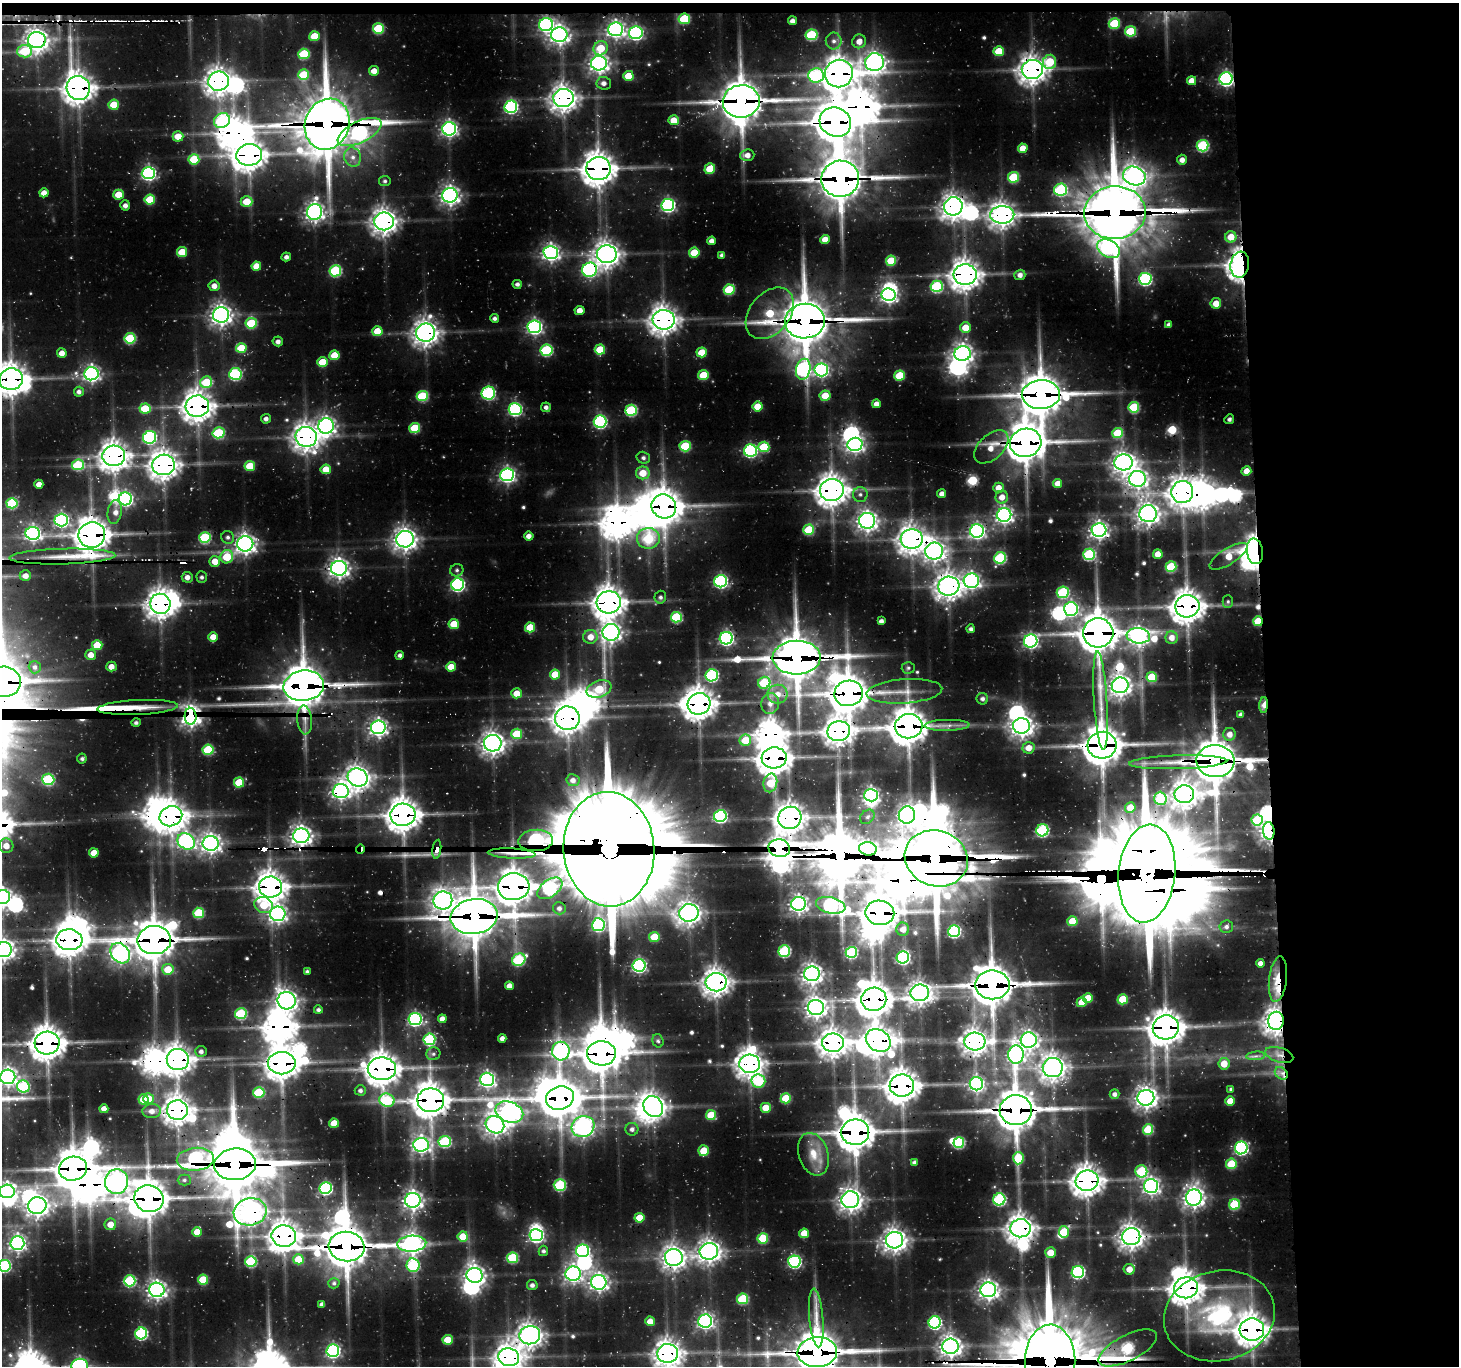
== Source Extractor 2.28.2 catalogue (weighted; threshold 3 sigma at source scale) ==
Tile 3 of 3 x 3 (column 3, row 1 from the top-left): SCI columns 2917-4373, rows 2863-4226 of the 4373 x 4350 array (HDU 1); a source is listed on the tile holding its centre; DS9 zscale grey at full resolution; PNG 1461 x 1368 px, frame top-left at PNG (2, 3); each listed source drawn as its Kron ellipse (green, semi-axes under 4 px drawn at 4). Shown black and unused: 15% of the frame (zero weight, under 3 of 5 exposures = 3% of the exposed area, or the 3 px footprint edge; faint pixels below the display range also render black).
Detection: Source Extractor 2.28.2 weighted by HDU 2 'WHT'; one run over the whole footprint, this tile lists its part. Background 0.171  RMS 0.019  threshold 0.0871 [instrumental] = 3 sigma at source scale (4.5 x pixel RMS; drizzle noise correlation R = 1.50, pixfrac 1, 0.05/0.05 arcsec/px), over >= 5 px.
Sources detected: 619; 7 too faint to see at this stretch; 71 inside a brighter object's white glare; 15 cosmic-ray / hot-pixel residue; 2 long thin detections or spike segments (spike, bleed or trail) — neither listed nor drawn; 4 inside a brighter listed object's ellipse — not listed separately; of the other 520, all 500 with FLUX_AUTO >= 4.18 (the completeness limit of this list) listed and drawn (20 fainter detections not listed), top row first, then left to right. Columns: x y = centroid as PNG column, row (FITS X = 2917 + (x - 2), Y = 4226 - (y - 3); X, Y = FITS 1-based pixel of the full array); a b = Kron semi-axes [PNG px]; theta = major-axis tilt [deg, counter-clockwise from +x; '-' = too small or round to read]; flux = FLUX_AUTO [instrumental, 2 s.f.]
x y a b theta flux
684 19 6 5 - 92
793 21 4 4 - 8.6
1114 23 6 5 - 84
546 25 7 6 - 470
378 28 5 5 - 110
615 29 7 7 - 830
1131 31 5 5 - 92
636 33 7 6 - 450
559 35 8 7 - 980
811 35 6 5 - 140
314 36 5 5 - 50
37 40 9 8 - 1400
834 41 8 8 - 10
859 41 7 6 - 18
601 48 7 6 - 50
25 51 7 6 - 80
999 51 5 5 - 51
304 54 5 5 - 100
874 62 9 9 - 1100
1050 62 7 6 - 79
599 63 8 7 - 1000
1032 69 10 9 - 2100
374 71 5 5 - 16
839 74 14 13 - 2900
304 75 5 5 - 83
816 75 8 7 - 230
628 76 5 5 - 42
1226 79 6 6 - 580
219 81 10 9 - 1800
1192 81 4 4 - 18
604 83 7 6 - 10
78 88 12 11 - 2300
563 98 10 9 - 1800
741 101 18 16 7 4600
114 105 5 5 - 43
511 107 6 6 - 360
674 120 5 5 - 31
222 121 8 7 - 190
835 122 16 14 -25 3900
327 124 26 22 70 6900
449 129 7 6 - 660
359 132 24 10 26 500
178 136 5 5 - 30
1202 146 6 6 - 210
1023 148 5 4 - 29
249 155 13 10 8 2600
747 155 7 5 4 14
353 157 10 8 -73 15
194 159 5 5 - 67
1182 160 5 5 - 13
598 169 12 11 - 2800
710 169 5 5 - 56
148 173 6 6 - 500
1134 176 11 9 -19 1200
1014 177 5 5 - 100
840 179 19 18 - 5200
385 181 6 5 - 4.4
1061 190 6 6 - 210
44 193 4 4 - 18
118 195 5 5 - 43
450 195 7 7 - 980
150 200 5 5 - 68
246 202 6 5 - 45
125 205 5 5 - 8.2
668 205 6 6 - 440
953 206 9 9 - 1500
315 212 8 7 - 920
1115 213 31 26 4 8400
1002 215 12 8 1 1700
384 221 10 9 - 1700
1231 237 5 5 - 35
825 239 5 4 - 27
712 241 4 4 - 11
1108 249 12 8 -29 210
182 252 5 5 - 57
551 252 7 6 - 800
694 253 5 5 - 57
607 254 10 9 - 1700
722 255 4 4 - 6.7
286 257 5 4 - 7.1
891 261 5 5 - 67
1240 265 13 9 81 1300
256 266 5 4 - 27
589 270 7 7 - 410
335 271 6 5 - 180
965 275 11 10 - 2400
1020 275 5 5 - 9.8
1145 279 6 6 - 310
517 284 4 4 - 6
214 286 5 5 - 15
937 286 6 6 - 180
729 290 5 5 - 100
889 295 7 6 - 720
1216 303 5 5 - 24
580 310 5 4 - 17
770 313 29 20 50 120
221 315 8 7 - 1200
495 318 4 4 - 6.6
664 320 11 10 - 2200
805 321 20 17 6 5800
251 323 5 5 - 110
1169 325 4 4 - 8
534 327 7 6 - 560
965 328 5 5 - 32
377 331 5 5 - 40
426 333 9 9 - 1700
130 338 5 5 - 130
278 341 5 5 - 6.9
241 348 5 5 - 61
547 350 6 5 - 180
600 350 5 5 - 63
702 352 5 5 - 43
62 353 5 5 - 15
963 353 8 7 - 1100
334 355 5 5 - 45
322 362 5 5 - 48
803 369 10 7 79 380
821 370 6 6 - 460
91 374 7 6 - 730
235 374 6 6 - 220
703 375 5 5 - 68
900 375 5 5 - 75
11 379 12 11 - 2700
206 382 6 5 - 90
79 392 5 5 - 7.5
488 393 7 6 - 270
1041 395 19 14 2 4700
422 396 5 5 - 120
825 396 5 5 - 35
876 404 4 4 - 12
197 406 12 10 5 2500
758 406 5 5 - 42
546 407 5 5 - 7.9
1134 407 5 5 - 120
145 409 5 5 - 65
515 409 6 6 - 340
631 410 5 5 - 180
266 419 5 4 - 8.3
1229 419 5 4 - 5
600 422 6 6 - 340
326 426 8 8 - 900
415 428 5 5 - 87
219 433 6 5 - 150
1118 433 5 5 - 78
150 437 6 6 - 330
306 437 11 10 - 1900
1026 443 16 14 12 4100
855 444 7 6 - 740
685 446 5 5 - 100
764 447 5 5 - 79
991 447 20 12 43 36
750 451 6 6 - 350
114 456 11 10 - 2300
643 458 7 6 - 6.2
1123 462 9 8 - 1400
78 465 6 5 - 120
164 465 11 10 - 2100
250 466 5 5 - 56
326 469 5 5 - 32
1246 471 5 5 - 21
643 473 7 6 - 37
507 475 7 6 - 640
1138 479 8 8 - 1100
1058 483 4 4 - 18
39 484 4 4 - 12
998 488 5 5 - 21
832 490 12 11 - 2500
1182 492 11 11 - 2100
860 494 7 7 - 8.6
942 494 4 4 - 11
1002 497 6 6 - 17
125 499 6 6 - 470
12 503 5 5 - 140
664 506 12 11 - 3200
115 512 12 7 80 13
1148 514 9 8 - 1400
1004 515 7 7 - 820
61 520 7 6 - 480
867 521 8 7 - 1000
809 530 5 5 - 95
1099 530 7 7 - 890
977 531 7 6 - 590
33 533 7 6 - 670
92 535 13 12 - 3100
529 536 4 4 - 12
228 537 6 6 - 6.7
205 538 5 5 - 150
648 538 11 10 - 120
405 539 9 8 - 1400
912 539 11 10 - 2100
245 544 8 7 - 1000
934 551 9 8 - 1100
1255 551 13 8 -81 1000
1089 554 6 5 - 190
1158 554 5 4 - 20
1229 556 22 8 31 43
62 557 53 8 2 61
227 557 6 6 - 67
1000 558 6 5 - 170
215 561 5 5 - 27
1171 567 5 5 - 110
339 568 8 7 - 1100
457 570 7 6 - 5.6
25 576 6 5 - 15
187 577 5 5 - 11
202 577 5 5 - 4.4
720 581 6 6 - 390
971 581 7 7 - 720
458 585 6 6 - 410
949 586 10 9 - 1900
1063 592 6 6 - 170
660 597 6 5 - 6
1228 601 6 5 - 4.2
609 602 12 11 - 2600
160 604 10 10 - 2000
1187 606 12 11 - 2900
1071 609 7 7 - 500
676 617 5 5 - 140
881 621 4 4 - 7.5
1258 621 5 5 - 55
454 624 5 5 - 48
530 627 5 5 - 58
971 629 4 4 - 6.4
611 632 8 8 - 1000
1098 633 15 14 - 4100
1138 636 12 7 -6 990
213 637 4 4 - 21
590 637 7 7 - 23
726 638 6 6 - 490
1172 638 6 6 - 16
1031 641 7 6 - 530
97 645 5 5 - 60
91 655 5 5 - 20
400 655 4 4 - 6.5
797 658 24 17 1 5600
35 667 6 6 - 6.5
111 667 5 5 - 16
451 667 5 5 - 31
908 668 6 5 - 4.8
555 674 5 5 - 41
712 675 6 6 - 280
1152 677 5 5 - 77
4 682 17 15 -7 3700
764 683 6 6 - 110
1120 685 8 8 - 1400
304 686 20 15 8 5000
599 689 13 8 20 87
904 691 38 12 4 46
517 693 5 5 - 28
849 693 14 13 - 3600
778 694 10 9 - 22
982 699 6 5 - 6.7
1101 701 49 6 -87 48
770 703 10 9 - 15
699 704 11 10 - 2700
1264 705 8 4 87 25
138 707 40 7 3 44
1241 714 4 3 - 6.9
191 716 8 6 -86 1800
567 718 12 11 - 2300
305 720 14 7 -85 16
136 722 4 4 - 4.5
947 725 22 5 1 19
909 726 14 12 8 3600
1022 726 8 8 - 1400
378 727 7 7 - 910
839 731 11 10 - 2000
517 734 5 5 - 77
1230 734 6 6 - 13
745 740 6 5 - 52
493 743 9 8 - 1500
1102 745 14 13 - 3900
1028 748 6 6 - 19
208 750 5 5 - 110
774 758 12 10 4 2900
82 759 5 5 - 4.3
1215 761 19 16 -3 5600
1178 762 49 7 2 44
357 777 10 9 - 1700
48 779 6 5 - 170
573 780 6 6 - 11
239 782 5 5 - 69
770 783 9 7 79 58
341 791 8 7 - 890
1184 794 10 9 - 1800
871 795 7 6 - 730
1160 798 6 6 - 93
1130 808 5 5 - 36
403 815 12 11 - 3000
907 815 8 8 - 870
171 816 11 10 - 2300
720 816 6 6 - 330
867 817 8 6 46 6.7
790 818 11 11 - 2300
1257 820 5 5 - 120
1042 830 6 6 - 240
1269 831 9 5 -85 840
301 836 8 7 - 1200
536 840 17 10 4 410
186 841 9 7 -36 640
211 843 8 7 - 1100
6 846 7 7 - 22
779 848 11 9 -13 1800
360 849 4 4 - 480
437 849 9 2 83 420
609 849 57 45 -85 23000
868 849 9 6 -7 580
94 853 5 4 - 31
512 854 24 5 -3 23
936 858 32 27 -20 8800
1147 873 49 28 84 18000
270 887 12 10 -3 2600
514 887 16 13 5 3300
550 888 14 8 36 230
2 897 7 7 - 890
443 900 9 9 - 1300
798 904 7 7 - 890
264 905 9 8 - 53
831 905 15 8 -13 450
559 908 6 6 - 7.9
199 913 5 5 - 100
689 913 9 8 - 1400
880 913 14 12 -10 3500
278 914 7 7 - 850
474 916 23 17 10 5800
1072 921 5 5 - 44
598 925 6 6 - 300
1226 927 7 6 - 7.7
903 929 6 6 - 12
954 931 6 6 - 280
654 937 5 5 - 61
69 940 13 10 -5 2600
154 940 17 14 2 4300
4 950 8 7 - 1200
784 951 6 5 - 190
851 952 5 5 - 200
120 953 11 8 -50 890
903 957 6 6 - 370
519 960 7 6 - 170
1260 963 4 4 - 11
639 965 6 6 - 500
168 969 6 5 - 50
307 971 4 3 - 4.5
812 974 7 7 - 1200
1278 979 23 9 83 50
716 982 10 9 - 2100
992 985 17 14 0 4700
509 986 4 4 - 15
920 993 9 8 - 1500
1088 998 5 5 - 42
874 999 13 11 14 3200
1123 999 5 5 - 61
287 1001 9 8 - 1300
1082 1002 5 5 - 33
816 1007 8 7 - 1200
318 1010 4 4 - 5.9
241 1014 6 5 - 150
415 1019 6 6 - 480
442 1019 4 4 - 12
1276 1021 9 8 - 1700
1166 1027 13 12 - 3200
502 1038 4 4 - 11
429 1039 6 6 - 190
878 1040 13 10 -34 2200
1029 1040 8 7 - 960
658 1041 7 5 -73 5.2
975 1042 10 9 - 1800
47 1043 12 11 - 3300
833 1043 11 9 1 2100
201 1051 6 5 - 7.5
561 1051 9 9 - 680
601 1053 14 12 -2 3700
433 1054 7 6 - 5.7
1016 1055 9 8 - 730
1279 1055 14 7 -17 17
1256 1056 9 3 5 6.1
178 1059 11 10 - 2300
282 1063 14 11 0 2900
750 1064 10 9 - 1900
1224 1064 6 5 - 32
1053 1068 10 9 - 1700
382 1069 14 11 0 3100
1281 1073 7 5 -43 9
8 1077 7 7 - 970
487 1079 7 6 - 710
758 1081 7 6 - 150
976 1084 6 6 - 550
902 1085 12 11 - 2900
23 1087 6 6 - 190
1231 1089 4 4 - 4.6
360 1090 5 5 - 6.6
259 1092 5 5 - 110
1114 1094 5 5 - 7.9
560 1098 14 11 18 3500
786 1098 5 5 - 73
1146 1098 8 8 - 1300
144 1099 5 5 - 55
149 1099 5 5 - 42
387 1100 8 6 -14 160
431 1100 13 12 - 3200
1230 1101 5 4 - 29
653 1107 11 9 -56 1500
766 1108 5 5 - 45
104 1109 4 4 - 18
177 1110 10 10 - 2200
1016 1110 16 15 - 4600
152 1111 9 7 2 15
509 1112 14 10 -22 1300
711 1115 5 5 - 63
334 1123 5 4 - 39
495 1125 9 8 - 1300
583 1126 11 10 - 1100
632 1129 6 6 - 8
1148 1130 5 5 - 82
855 1132 14 13 - 3700
445 1141 6 5 - 190
959 1143 5 5 - 170
421 1145 7 7 - 800
1241 1148 6 6 - 420
704 1151 5 5 - 52
813 1154 22 14 -72 47
1018 1158 6 5 - 77
195 1159 19 11 5 370
914 1162 4 3 - 6.8
235 1164 21 16 7 7200
1231 1164 5 5 - 76
73 1169 14 12 12 3600
1141 1171 6 6 - 130
184 1180 7 5 0 5.1
1087 1181 11 10 - 2500
116 1182 12 11 - 1200
560 1185 6 6 - 150
1151 1186 7 7 - 770
325 1188 6 6 - 320
7 1191 7 7 - 950
1194 1197 8 8 - 1100
149 1199 15 13 -19 3700
999 1199 6 6 - 240
413 1200 8 7 - 1000
850 1200 9 8 - 1400
1234 1204 5 5 - 110
37 1205 9 8 - 1400
250 1212 16 13 13 1900
639 1218 5 5 - 43
110 1224 6 6 - 26
1021 1228 10 9 - 2100
197 1232 5 5 - 26
1064 1232 6 5 - 58
804 1233 5 5 - 36
536 1235 6 6 - 470
284 1236 12 10 -10 2500
463 1236 5 5 - 46
1131 1237 9 8 - 1600
763 1238 5 5 - 88
895 1240 8 8 - 1500
17 1243 7 7 - 740
412 1244 14 8 4 1200
347 1247 18 15 -7 4900
543 1251 5 5 - 5.2
583 1251 6 6 - 430
709 1251 9 8 - 1400
1050 1253 5 5 - 31
674 1257 9 8 - 1400
513 1258 5 5 - 120
298 1259 5 5 - 55
251 1261 5 5 - 150
794 1261 6 6 - 340
413 1265 7 6 - 200
4 1266 6 6 - 250
1129 1269 5 5 - 18
1078 1272 6 6 - 340
573 1274 7 7 - 710
474 1275 8 7 - 1100
203 1280 5 5 - 77
130 1281 6 5 - 190
599 1282 8 7 - 930
334 1283 5 5 - 4.6
532 1285 5 5 - 8
1186 1288 12 10 11 2700
157 1290 7 7 - 990
988 1290 8 7 - 1100
743 1299 5 5 - 120
322 1304 4 4 - 9.2
1219 1316 56 45 13 360
816 1318 29 7 -85 35
650 1321 5 4 - 23
705 1321 7 6 - 670
935 1322 6 6 - 330
1252 1330 12 11 - 2900
141 1333 6 6 - 270
530 1335 10 9 - 1700
448 1340 5 5 - 50
951 1346 8 7 - 1300
1128 1348 32 13 27 240
333 1351 6 6 - 460
817 1352 20 15 4 5400
668 1353 10 9 - 2000
509 1357 10 9 - 1900
1050 1361 36 25 -90 10000
79 1365 8 6 7 480
Overlapping masked pixels (flux is a lower limit): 135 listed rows (the first 20) at x y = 615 29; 37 40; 1032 69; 839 74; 1226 79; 219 81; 78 88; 563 98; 741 101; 835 122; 327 124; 359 132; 249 155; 598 169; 840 179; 953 206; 1115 213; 1002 215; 384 221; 607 254
Isophote crosses this tile's border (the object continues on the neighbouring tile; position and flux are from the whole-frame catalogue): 12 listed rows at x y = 11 379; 4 682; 2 897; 4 950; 8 1077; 7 1191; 4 1266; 817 1352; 668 1353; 509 1357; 1050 1361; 79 1365